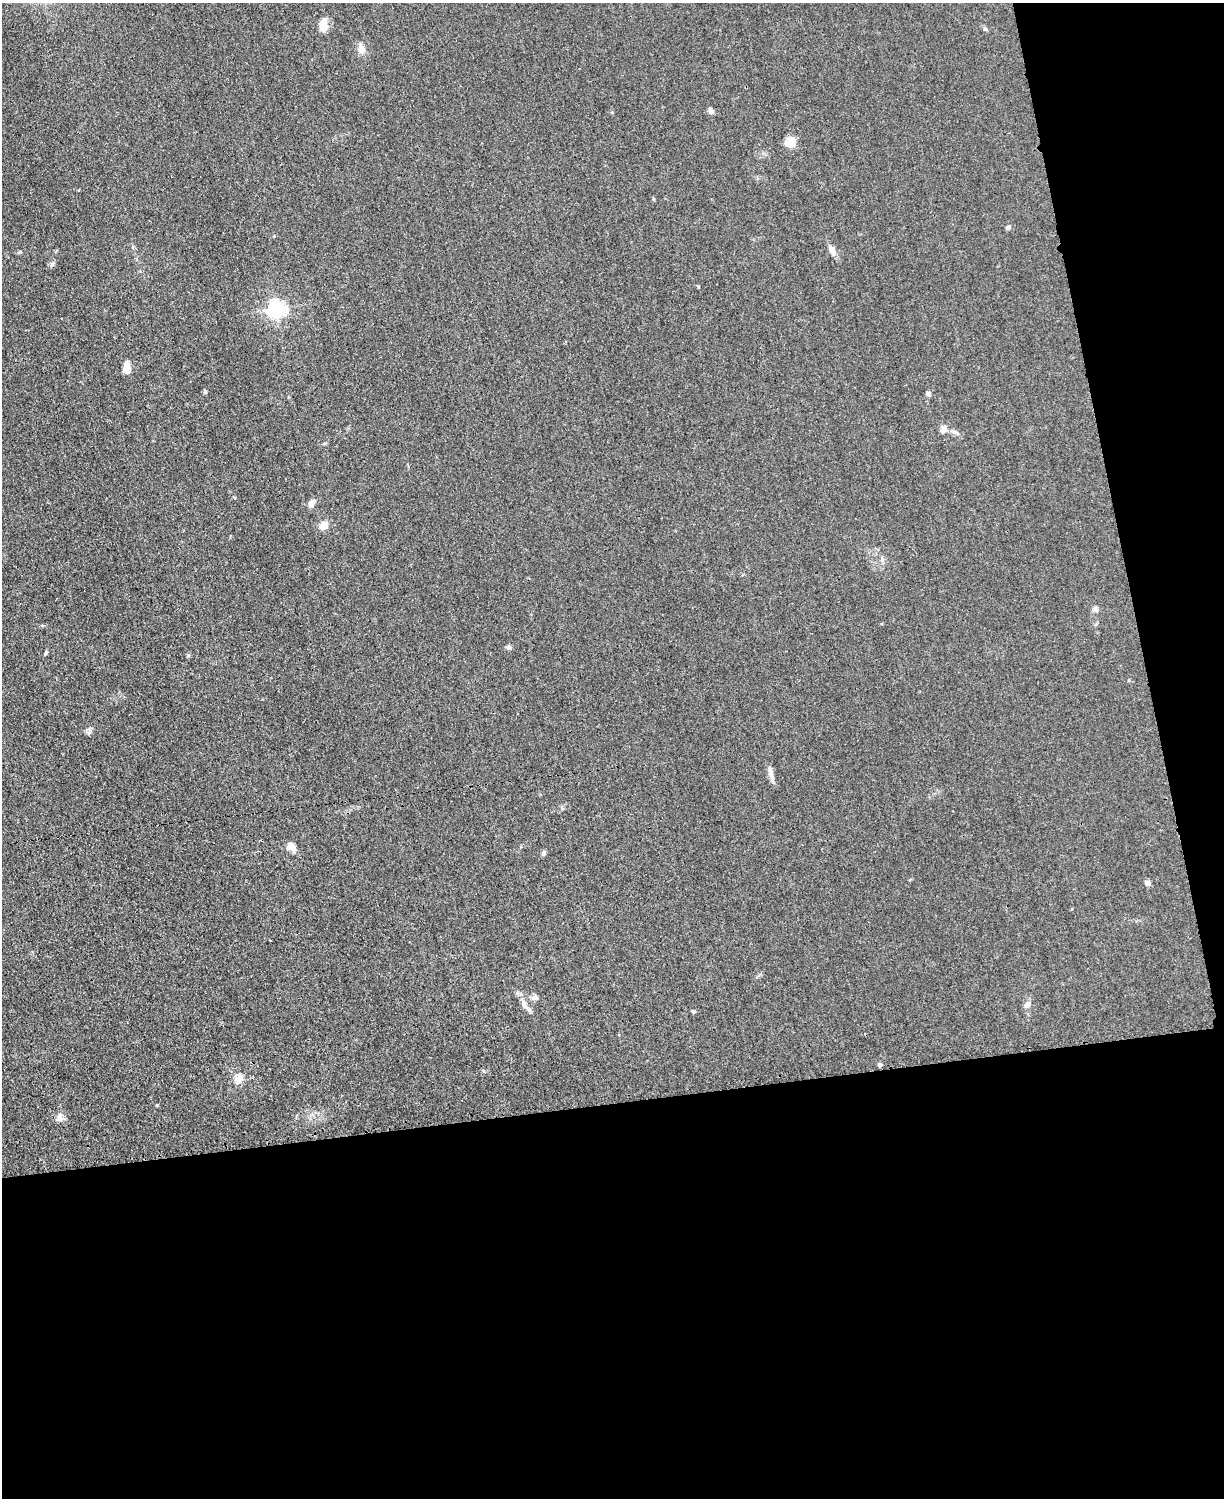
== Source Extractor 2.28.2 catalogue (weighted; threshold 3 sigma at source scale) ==
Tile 12 of 4 x 3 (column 4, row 3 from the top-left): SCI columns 3677-4898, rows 264-1759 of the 4923 x 4898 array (HDU 1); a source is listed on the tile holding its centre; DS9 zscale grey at full resolution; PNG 1226 x 1500 px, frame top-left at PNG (2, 3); no overlay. Shown black and unused: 33% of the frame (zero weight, under 3 of 4 exposures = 2% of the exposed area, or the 3 px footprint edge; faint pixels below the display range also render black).
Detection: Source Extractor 2.28.2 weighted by HDU 2 'WHT'; one run over the whole footprint, this tile lists its part. Background 0.0151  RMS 0.0046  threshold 0.0205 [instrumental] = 3 sigma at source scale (4.5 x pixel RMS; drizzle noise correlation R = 1.50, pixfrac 1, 0.05/0.05 arcsec/px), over >= 5 px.
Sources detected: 35; all 35 listed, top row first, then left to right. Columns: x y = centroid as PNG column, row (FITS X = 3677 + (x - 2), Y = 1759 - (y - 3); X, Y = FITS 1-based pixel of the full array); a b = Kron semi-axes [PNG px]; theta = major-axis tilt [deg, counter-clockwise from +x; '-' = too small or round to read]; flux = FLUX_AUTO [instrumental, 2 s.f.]
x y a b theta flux
324 25 16 10 85 3.9
985 29 6 4 0 0.62
361 49 12 8 -70 3.1
711 111 7 5 -64 1.6
790 142 9 9 - 8.5
1008 227 6 5 - 0.82
832 250 14 7 -60 2.8
52 264 7 4 45 0.87
277 309 6 6 - 160
127 368 12 6 -89 6
205 392 5 4 - 0.71
928 394 6 5 - 1.3
944 429 10 8 61 2.4
955 432 10 5 -24 1.4
324 444 6 3 20 0.51
311 503 12 7 59 2.2
324 525 9 7 45 4.6
882 560 6 6 - 0.98
1095 608 7 6 - 1.4
508 647 6 5 - 1.5
46 652 7 3 63 0.64
89 731 11 5 71 1.1
771 771 14 6 -70 2.2
291 847 11 9 -30 3.4
544 853 8 5 89 0.88
1147 883 7 6 - 1.6
535 997 9 7 30 1.4
1027 1005 9 7 39 1.9
527 1008 15 5 -38 2
693 1011 6 4 -43 0.54
880 1065 4 4 - 1.2
484 1071 5 3 - 0.46
239 1078 11 10 - 3.6
157 1105 5 3 - 0.37
59 1118 11 8 78 2.5
Unlisted compact peaks at least as high as the median listed source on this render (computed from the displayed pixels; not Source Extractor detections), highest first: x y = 188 655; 698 287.